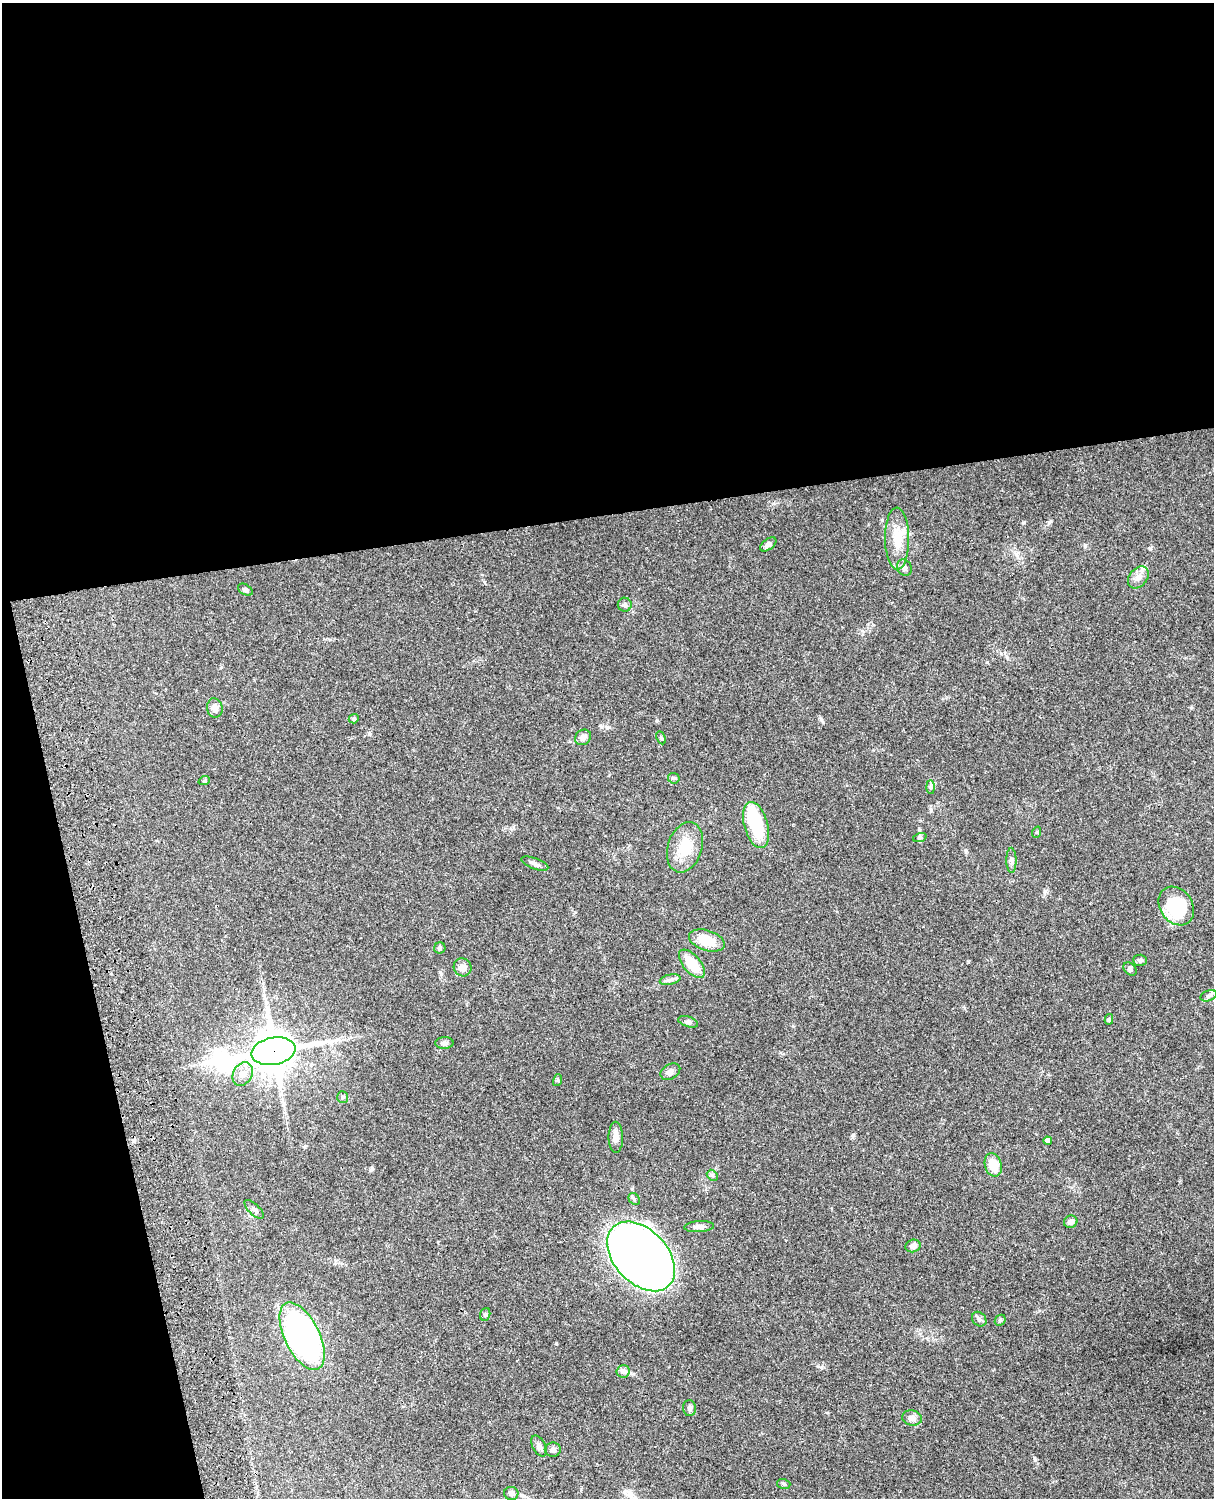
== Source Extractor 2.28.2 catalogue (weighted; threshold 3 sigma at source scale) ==
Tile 1 of 4 x 3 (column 1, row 1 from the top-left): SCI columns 121-1332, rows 3268-4763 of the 5087 x 4926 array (HDU 1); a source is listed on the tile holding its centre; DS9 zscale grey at full resolution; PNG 1216 x 1500 px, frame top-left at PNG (2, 3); each listed source drawn as its Kron ellipse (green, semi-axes under 4 px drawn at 4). Shown black and unused: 39% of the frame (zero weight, under 3 of 4 exposures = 6% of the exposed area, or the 3 px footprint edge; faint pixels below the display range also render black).
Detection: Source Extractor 2.28.2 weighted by HDU 2 'WHT'; one run over the whole footprint, this tile lists its part. Background 0.099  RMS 0.0063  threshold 0.0285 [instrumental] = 3 sigma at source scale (4.5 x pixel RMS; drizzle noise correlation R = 1.50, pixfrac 1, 0.05/0.05 arcsec/px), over >= 5 px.
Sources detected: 58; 1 inside a brighter object's white glare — neither listed nor drawn; the other 57 listed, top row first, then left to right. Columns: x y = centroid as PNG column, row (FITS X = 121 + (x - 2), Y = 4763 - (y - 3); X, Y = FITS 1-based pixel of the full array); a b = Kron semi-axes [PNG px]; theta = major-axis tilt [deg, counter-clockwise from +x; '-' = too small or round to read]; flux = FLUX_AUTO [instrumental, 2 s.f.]
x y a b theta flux
897 539 31 12 -89 14
768 544 9 5 36 2.4
904 568 8 7 - 2
1138 577 12 9 50 4.4
245 590 8 5 -32 1.3
625 605 7 7 - 1.4
215 708 9 8 - 3.6
354 719 5 4 - 0.92
583 737 8 7 - 3.3
661 738 7 4 -65 0.79
674 778 6 5 - 0.93
204 781 6 3 19 0.74
931 787 7 4 -89 1.2
756 825 24 11 -74 27
1037 832 6 4 72 0.68
920 837 7 4 19 1.1
685 847 26 17 72 17
1011 860 12 5 -89 1.9
535 864 14 5 -21 2.5
1176 906 20 16 -54 40
707 941 18 10 -18 14
440 948 5 5 - 1.2
1140 960 7 5 -2 1.6
692 964 17 8 -49 16
463 967 9 8 - 4.4
1130 969 7 5 -44 1.4
670 980 10 5 12 2.1
1209 996 8 5 20 1.5
1109 1019 5 4 - 0.88
688 1022 10 5 -18 1.5
444 1043 9 6 1 1.7
274 1051 22 13 11 1800
670 1072 10 7 30 2.5
243 1074 12 9 61 5.7
558 1080 6 4 73 0.79
343 1097 6 5 - 0.99
616 1137 15 7 -89 4.2
1048 1141 4 4 - 2.6
993 1165 12 8 -74 10
712 1175 6 4 -45 1.1
634 1199 6 5 - 1.1
254 1209 12 5 -44 2
1071 1222 7 6 - 2.8
699 1227 15 5 4 3.5
913 1246 8 6 15 3.1
641 1256 40 27 -47 500
485 1314 6 5 - 1
979 1319 8 6 -47 1.8
1000 1320 6 5 - 0.93
302 1336 36 17 -64 230
623 1371 6 6 - 1.7
690 1408 8 6 -88 1.6
912 1418 10 7 -10 3.2
539 1446 11 6 -61 2.2
553 1450 8 7 - 2.2
784 1484 7 5 -17 1.1
511 1493 7 6 - 2.5
Overlapping masked pixels (flux is a lower limit): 1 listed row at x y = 274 1051
Unlisted compact peaks at least as high as the median listed source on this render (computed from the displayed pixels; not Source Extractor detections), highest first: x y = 1035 1460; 853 1135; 1024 522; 1049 522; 556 1343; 1085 545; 966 851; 821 719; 657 720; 987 662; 1045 891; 1150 549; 372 1169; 369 734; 862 631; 821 1367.